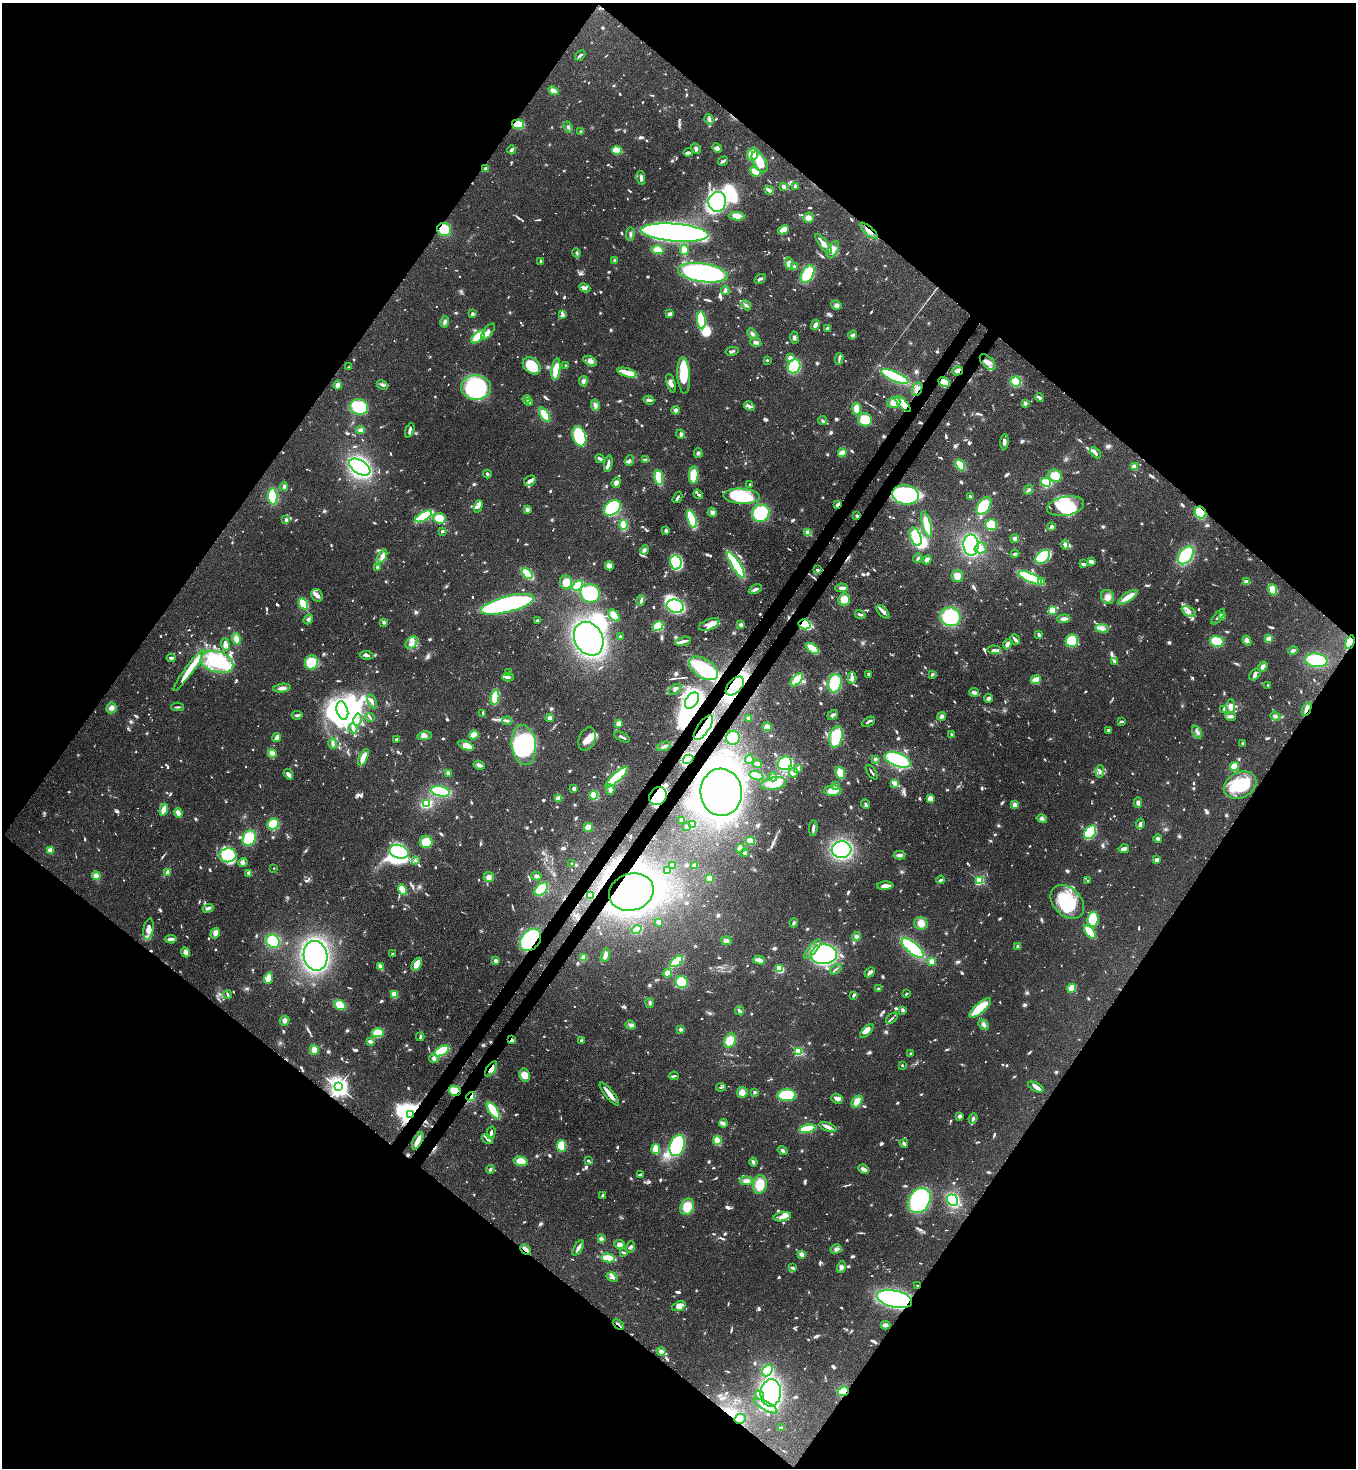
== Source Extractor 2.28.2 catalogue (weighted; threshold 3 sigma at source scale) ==
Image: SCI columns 225-5638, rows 59-5920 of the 6002 x 5980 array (HDU 1 of 3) = the unmasked area's bounding box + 8 px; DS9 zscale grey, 4 x 4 block average (1 PNG px = mean of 4 x 4 image px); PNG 1358 x 1470 px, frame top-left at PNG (2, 3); each listed source drawn as its Kron ellipse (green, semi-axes under 4 px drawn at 4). Shown black and unused: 51% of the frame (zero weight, under 3 of 4 exposures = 7% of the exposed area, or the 3 px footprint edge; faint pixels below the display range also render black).
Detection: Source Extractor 2.28.2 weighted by HDU 2 'WHT'. Background 0.127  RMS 0.0044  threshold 0.0197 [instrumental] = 3 sigma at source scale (4.5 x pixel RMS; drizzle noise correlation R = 1.50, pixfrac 1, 0.05/0.05 arcsec/px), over >= 5 px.
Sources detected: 1581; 19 too faint to see at this stretch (4 x 4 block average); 35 inside a brighter object's white glare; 13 cosmic-ray / hot-pixel residue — neither listed nor drawn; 46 coinciding with a brighter row at this scale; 126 inside a brighter listed object's ellipse — not listed separately; of the other 1342, all 500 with FLUX_AUTO >= 5.1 (the completeness limit of this list) listed and drawn (842 fainter detections not listed), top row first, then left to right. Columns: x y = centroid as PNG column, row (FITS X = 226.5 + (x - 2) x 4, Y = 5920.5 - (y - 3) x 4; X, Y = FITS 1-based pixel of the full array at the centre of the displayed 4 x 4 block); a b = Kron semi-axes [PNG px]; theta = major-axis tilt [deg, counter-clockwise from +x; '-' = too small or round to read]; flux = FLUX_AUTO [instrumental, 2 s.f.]
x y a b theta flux
580 55 6 3 45 5.3
553 91 5 4 - 13
709 119 5 3 - 8.7
518 124 6 4 -11 54
568 127 6 3 -69 6.3
581 131 3 3 - 5.2
696 148 5 3 - 6.6
717 148 5 3 - 8.3
511 150 4 3 - 7.4
617 150 5 2 - 80
688 152 5 2 - 9.1
752 154 6 5 - 53
723 161 5 2 - 8.5
760 162 11 6 -58 47
486 169 2 2 - 44
755 171 6 3 -34 32
641 178 7 3 -80 10
783 186 4 2 - 16
795 186 3 2 - 5.4
769 190 4 2 - 31
717 202 10 9 - 390
737 216 8 4 -4 28
809 218 5 5 - 15
444 229 7 6 - 60
783 230 6 4 27 26
869 231 11 3 -42 16
675 233 34 9 -5 1600
630 234 7 2 83 5.4
824 244 12 4 -52 29
833 249 9 5 58 16
658 250 6 4 -8 29
684 250 5 3 - 26
577 253 5 3 - 6.3
541 261 3 2 - 6.4
615 261 4 3 - 5.1
789 263 6 4 -80 16
794 267 4 4 - 6.5
703 273 25 9 -8 700
808 274 9 5 59 130
760 279 6 3 28 6.6
585 288 6 3 -27 9.8
725 290 5 3 - 7.4
746 305 5 2 - 5.6
836 305 5 4 - 8.1
472 314 2 2 - 40
563 314 4 2 - 5.5
670 314 4 2 - 12
701 320 9 4 -85 110
445 322 6 4 79 7.9
815 325 5 3 - 11
827 328 3 2 - 5.6
488 332 10 3 52 20
752 334 6 3 -46 7.4
853 335 4 3 - 7
478 337 8 4 42 66
794 338 6 3 -82 6.8
756 342 5 3 - 9.5
732 351 6 2 13 5.5
790 358 4 3 - 15
839 359 6 2 76 6.6
767 360 2 2 - 5.8
590 361 7 4 -30 11
988 362 10 5 -45 19
532 366 10 7 -43 77
566 366 2 2 - 6.3
794 366 7 6 - 130
349 367 3 2 - 5.5
556 369 11 3 83 94
958 371 5 4 - 9.2
627 373 10 3 -17 59
684 375 18 6 -87 100
895 376 14 4 -23 290
583 381 5 4 - 8.8
944 382 6 4 -27 25
1016 382 5 5 - 95
671 383 9 3 -74 13
338 385 4 4 - 14
382 385 6 3 -26 7.7
476 388 15 12 -4 330
917 389 7 5 67 14
1039 398 4 3 - 7.1
527 399 4 3 - 10
649 400 5 3 - 6.4
529 403 3 3 - 6.4
894 403 6 5 - 25
1025 403 3 3 - 9.1
903 404 10 4 -47 39
595 405 6 4 -78 11
749 406 6 3 -29 7
359 407 9 8 - 220
857 409 6 4 -80 28
676 410 4 3 - 8.1
544 415 8 4 -58 52
865 420 7 6 - 67
823 421 4 3 - 5.1
361 430 4 4 - 7.7
410 430 7 3 71 9.1
681 434 4 2 - 7.8
579 436 10 6 -71 150
1004 442 7 3 86 12
698 453 4 4 - 5.6
842 453 4 3 - 33
1096 453 7 3 -46 8.5
600 459 5 2 - 9.8
646 460 4 2 - 16
629 461 5 3 - 7.8
608 464 8 2 80 11
960 465 6 3 -53 67
360 467 12 6 -33 440
1134 467 4 3 - 21
487 474 4 3 - 5.5
694 475 9 5 87 67
1055 476 7 6 - 38
659 478 7 3 -80 76
530 481 6 5 - 12
1046 482 5 3 - 120
616 483 5 4 - 12
750 484 2 2 - 6.9
284 487 4 3 - 8.8
1029 490 5 3 - 6
698 494 5 2 - 5.4
906 495 13 9 -8 420
273 496 8 4 -85 130
741 496 18 7 -3 160
970 496 3 2 - 7.5
677 497 6 2 59 5.5
838 505 4 3 - 8.4
478 506 6 3 70 8.2
984 506 10 6 54 150
1065 506 19 9 11 100
612 508 9 6 38 320
527 509 4 3 - 9.1
712 512 5 4 - 8
761 513 9 8 - 140
1200 513 6 5 - 110
424 516 9 3 29 170
857 516 3 3 - 5.3
439 518 6 5 - 66
692 519 9 3 -72 140
286 520 3 2 - 24
927 524 13 4 -74 61
624 525 5 3 - 95
991 525 6 5 - 58
1052 526 3 2 - 7.5
442 531 2 2 - 29
666 531 3 3 - 6.7
808 533 2 2 - 140
916 537 9 5 -68 85
1015 539 4 3 - 10
971 545 10 7 -89 260
1065 545 5 4 - 11
981 548 6 5 - 14
644 550 5 3 - 8.1
1015 554 4 2 - 5.5
1186 555 10 6 53 220
382 556 7 4 65 18
1043 557 8 5 40 200
918 558 5 3 - 5.3
927 560 5 3 - 10
1091 561 4 2 - 16
676 562 7 5 -79 210
1083 564 4 2 - 6.2
736 565 15 4 -58 300
609 566 4 3 - 19
377 567 2 2 - 33
817 570 4 2 - 5.4
527 573 6 4 -42 92
957 576 6 6 - 22
1030 578 13 3 -25 330
1041 581 2 2 - 7.7
566 582 7 6 - 29
1246 582 3 3 - 20
578 585 6 4 44 81
841 588 6 3 9 11
755 589 7 3 27 9.2
1273 590 5 4 - 60
590 593 10 9 - 150
317 595 7 5 -57 13
1108 597 7 6 - 19
1128 597 11 3 34 54
844 599 6 5 - 33
641 600 5 3 - 7.1
303 604 6 3 -58 120
507 604 27 8 15 600
675 606 9 6 -14 240
1052 610 3 3 - 80
1189 611 7 4 -25 13
883 612 8 3 -47 15
860 614 5 2 - 5.4
614 615 7 4 -50 33
1223 616 3 3 - 12
950 617 10 9 - 180
1218 617 9 2 50 10
308 619 5 4 - 7.2
1064 619 6 3 5 12
538 620 4 2 - 7.7
384 622 4 3 - 5.7
709 624 11 5 23 19
805 624 6 5 - 220
741 625 4 3 - 8.4
658 626 5 4 - 150
1102 628 7 4 -9 12
1039 635 4 2 - 10
620 637 2 2 - 27
236 639 6 4 -74 20
589 639 18 14 -61 780
1015 639 6 2 -48 11
1269 639 4 3 - 15
683 641 8 2 15 15
1072 641 6 6 - 110
1217 641 7 5 -8 93
1247 641 5 3 - 12
1350 642 7 4 71 72
412 643 7 5 50 15
225 644 6 4 -69 13
1007 644 5 3 - 14
813 649 7 3 -36 82
994 650 7 3 -2 9.1
1293 651 5 3 - 6.8
367 655 7 2 -8 9.8
171 658 4 2 - 7.3
1316 660 11 7 -7 170
1115 661 3 2 - 9.5
217 662 17 10 -16 260
311 663 7 6 - 90
1263 667 5 4 - 12
704 668 16 9 -34 120
189 670 25 4 54 66
509 673 3 2 - 8.1
869 674 3 2 - 11
932 674 3 3 - 5.2
1255 675 7 4 44 10
508 677 6 3 -2 8.8
852 678 6 3 -89 8.3
797 680 8 3 47 100
1036 680 5 3 - 34
835 683 9 6 76 100
1268 685 2 2 - 5.6
735 686 11 6 48 450
282 688 9 3 7 13
675 689 7 3 35 8.2
974 692 5 4 - 9.1
495 697 7 4 84 54
988 698 4 3 - 8.9
692 701 9 6 55 240
372 702 7 2 -68 8.3
177 707 6 2 3 5.8
1230 707 7 4 88 17
111 708 5 5 - 14
1307 709 7 2 65 23
342 710 9 5 -74 600
1223 710 3 2 - 5.4
483 713 3 2 - 5.5
297 715 5 3 - 5.9
833 715 5 3 - 8.1
942 716 4 4 - 8.5
1275 716 5 4 - 8.3
1230 717 5 4 - 7.6
370 718 4 2 - 5.3
550 718 4 3 - 11
749 718 3 3 - 9.3
358 720 6 2 78 8.2
507 721 5 2 - 5.2
1122 721 4 2 - 6.8
868 722 7 2 27 6.5
619 723 4 3 - 17
767 727 5 4 - 15
353 728 5 2 - 5.1
703 728 14 6 55 72
1108 730 3 2 - 5.3
1197 732 7 3 -69 6.8
951 734 2 2 - 5.6
474 735 5 4 - 35
424 736 7 3 9 10
277 737 4 2 - 15
622 737 8 2 -27 7.5
836 737 11 6 78 130
733 738 7 6 - 60
396 739 3 2 - 5.5
587 739 12 8 68 28
1243 743 3 3 - 5.3
333 744 5 3 - 6
524 745 20 12 -82 220
466 746 8 4 -21 33
664 746 7 3 20 9.8
272 753 4 2 - 6.4
363 757 9 3 65 43
688 759 5 4 - 150
749 759 4 3 - 14
875 759 2 2 - 29
898 760 14 6 -21 290
785 763 7 6 - 180
757 764 5 2 - 7.4
479 765 5 3 - 13
1234 766 4 4 - 51
798 769 4 3 - 6.2
1100 771 6 3 83 7
872 772 8 2 -56 5.8
448 773 4 3 - 12
794 773 5 4 - 11
840 773 6 4 -68 48
288 774 5 3 - 13
757 776 7 3 -16 83
617 777 15 3 42 300
773 777 4 4 - 7.3
773 784 13 6 11 46
895 784 2 2 - 24
835 785 3 3 - 6.2
1240 785 17 13 26 130
574 789 3 3 - 8.5
610 790 5 4 - 13
440 791 9 5 -11 170
833 791 8 5 2 40
721 792 23 21 -85 1100
594 795 4 3 - 79
658 796 9 8 - 160
558 798 4 3 - 22
930 799 3 3 - 27
1138 803 5 3 - 7.6
426 804 4 2 - 110
866 804 5 2 - 6.8
1015 805 4 3 - 11
164 810 6 3 73 44
178 813 5 4 - 15
1042 819 5 3 - 6.8
681 821 3 3 - 5.8
273 824 6 5 - 69
1140 824 5 3 - 11
692 825 3 3 - 34
588 827 5 4 - 26
687 827 2 2 - 17
813 828 8 2 87 8.9
1090 832 7 5 54 180
249 838 8 6 67 130
1158 838 4 3 - 5.7
750 841 4 3 - 36
426 842 6 6 - 57
740 849 5 3 - 46
1124 849 5 3 - 15
50 850 2 2 - 38
842 850 10 8 4 320
399 852 10 6 -16 320
744 853 4 4 - 6.5
228 855 9 7 8 140
900 855 6 3 2 11
416 860 4 2 - 5.6
1157 860 4 3 - 8.5
243 863 4 4 - 7.2
571 863 2 2 - 10
672 865 4 3 - 5.7
695 866 3 2 - 23
274 868 2 2 - 6.7
668 871 4 3 - 5.5
168 872 4 3 - 9.2
249 873 3 3 - 11
96 876 4 3 - 20
536 876 5 3 - 7.5
489 877 5 5 - 13
709 878 4 3 - 70
941 880 4 2 - 8.1
979 880 2 2 - 350
1088 881 4 2 - 5.2
885 886 8 3 2 22
541 889 8 5 42 81
402 890 5 3 - 73
631 892 23 18 18 1000
591 895 4 3 - 11
1067 902 19 14 -45 140
208 908 5 3 - 8.4
1093 919 7 5 84 94
659 922 2 2 - 28
794 923 4 3 - 5.3
921 923 7 6 - 25
149 929 10 5 79 25
637 930 5 3 - 92
1090 932 7 3 -52 82
215 933 5 4 - 14
856 937 4 4 - 6.4
171 939 6 3 6 12
531 940 12 9 51 350
273 941 7 6 - 78
726 941 5 4 - 11
1018 947 3 3 - 6.5
912 948 13 5 -40 240
812 949 12 2 49 13
186 952 5 4 - 12
392 954 2 2 - 5.4
824 954 13 10 2 550
605 955 7 3 74 15
315 956 15 12 -79 560
584 958 3 2 - 37
759 960 6 3 -14 22
495 961 4 4 - 6.8
677 961 7 3 38 100
932 961 2 2 - 94
417 964 7 4 56 41
380 967 2 2 - 55
780 969 4 3 - 59
836 969 6 2 39 7
870 972 6 2 43 13
668 973 4 4 - 21
268 978 6 3 73 45
682 982 6 6 - 84
878 988 2 2 - 13
1072 988 4 4 - 35
394 994 3 3 - 42
906 994 3 2 - 5.9
228 995 4 2 - 5.8
853 995 3 2 - 5.3
650 1003 5 3 - 5.5
340 1005 6 5 - 44
980 1008 14 5 41 120
903 1010 3 2 - 7.3
739 1011 5 3 - 5.9
892 1018 7 2 41 5.4
284 1021 5 4 - 9.7
631 1025 5 3 - 10
984 1025 6 4 -48 7.9
681 1029 3 3 - 6.5
867 1031 8 3 48 17
378 1033 6 4 0 53
420 1037 4 2 - 5.6
512 1040 2 2 - 11
582 1040 4 2 - 7.4
370 1041 4 3 - 7.8
730 1041 7 5 60 55
314 1050 5 4 - 21
442 1051 8 4 28 150
798 1051 2 2 - 290
910 1054 2 2 - 6.9
434 1058 5 4 - 7.9
902 1065 2 2 - 12
491 1069 9 3 56 15
524 1075 6 5 - 31
674 1076 5 2 - 6.4
338 1087 3 3 - 1700
721 1087 5 2 - 6
1036 1087 8 4 -27 11
455 1091 6 5 - 37
742 1092 5 5 - 22
754 1092 3 3 - 5.2
609 1094 14 3 -51 32
787 1095 9 6 -1 110
471 1097 4 4 - 10
837 1099 6 5 - 13
857 1101 7 4 54 37
493 1110 9 3 -55 120
410 1114 4 3 - 1800
960 1116 3 3 - 10
973 1118 5 4 - 6.3
723 1123 4 4 - 8.3
828 1127 9 3 -19 14
807 1129 8 2 12 150
491 1133 6 2 75 7.7
488 1139 6 2 -36 7.4
717 1140 4 3 - 33
418 1141 10 3 64 27
904 1143 4 3 - 7.6
677 1145 11 7 72 270
561 1146 6 4 -82 82
656 1149 5 3 - 53
783 1151 5 3 - 7.2
521 1161 7 4 -14 42
588 1161 3 2 - 6.3
753 1162 4 3 - 6.5
490 1169 4 3 - 5.2
863 1169 6 3 -24 13
641 1174 4 2 - 6.6
746 1181 6 4 4 15
760 1185 9 7 78 60
603 1195 3 2 - 6
919 1200 13 10 58 300
953 1200 6 5 - 160
687 1207 9 6 64 57
782 1217 9 4 11 16
601 1239 4 3 - 7
619 1245 5 3 - 18
630 1247 6 3 74 7.3
578 1248 8 2 61 14
526 1249 6 2 -44 15
836 1249 6 4 30 9.7
623 1253 3 2 - 6.1
801 1254 4 3 - 12
608 1258 7 2 -12 130
841 1267 6 4 77 10
793 1268 4 3 - 5.7
612 1277 6 4 -31 11
918 1286 2 2 - 5.3
895 1299 18 8 -13 550
679 1306 7 4 20 36
618 1324 6 2 -43 7.8
885 1325 5 3 - 15
661 1351 4 4 - 9.9
768 1370 6 4 58 100
843 1391 6 4 20 39
771 1393 13 10 84 480
760 1395 5 2 - 6.3
766 1406 13 4 -29 25
740 1419 6 5 - 14
781 1428 4 3 - 5.8
Overlapping masked pixels (flux is a lower limit): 32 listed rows (the first 20) at x y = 518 124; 444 229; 869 231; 958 371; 917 389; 903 404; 906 495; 838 505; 1200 513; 805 624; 1350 642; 189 670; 735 686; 1307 709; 703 728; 688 759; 721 792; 658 796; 631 892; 531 940
Diffuse or blended objects may show on this block-average render without a row.